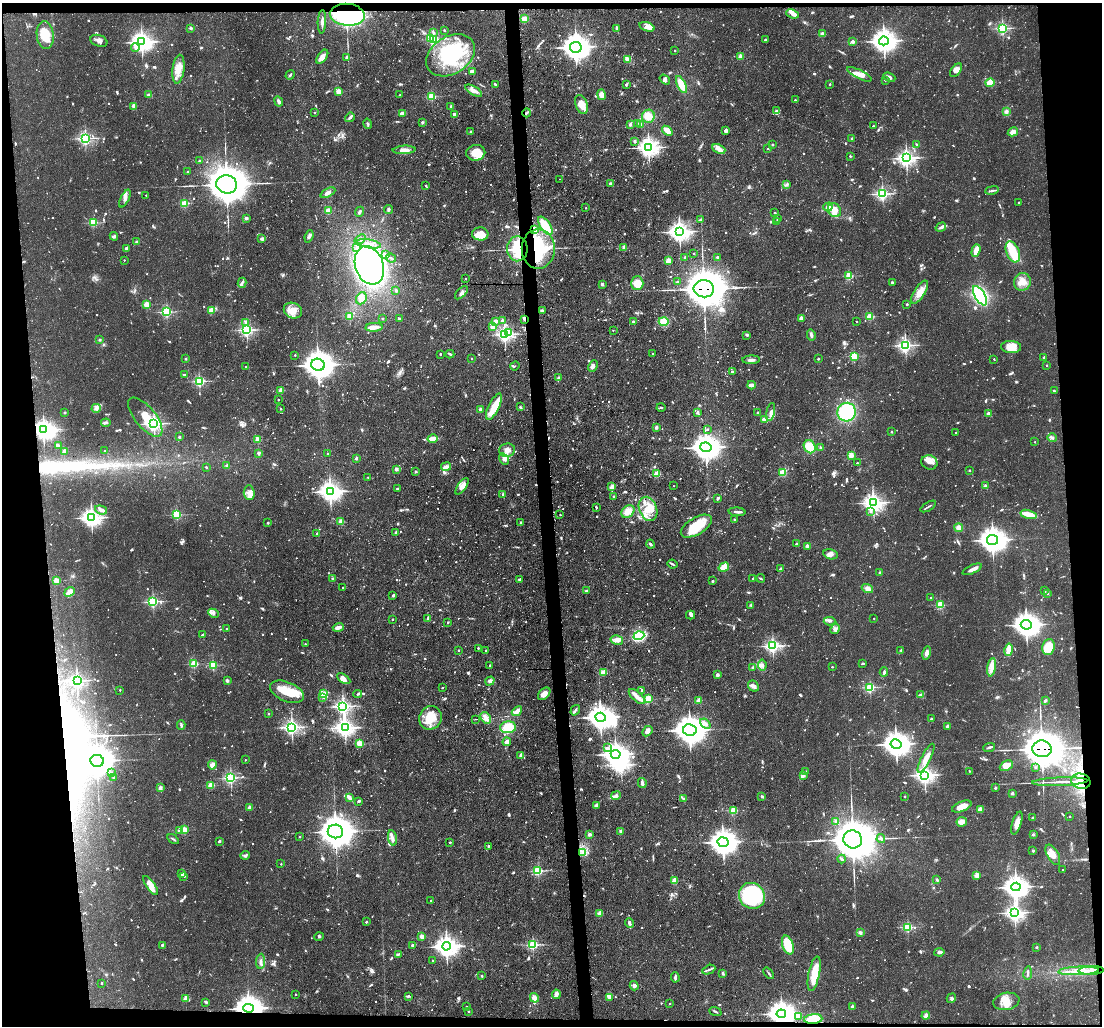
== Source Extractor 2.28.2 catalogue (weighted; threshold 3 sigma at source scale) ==
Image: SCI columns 1-4400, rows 156-4251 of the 4401 x 4372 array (HDU 1 of 3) = the unmasked area's bounding box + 8 px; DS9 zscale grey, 4 x 4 block average (1 PNG px = mean of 4 x 4 image px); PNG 1104 x 1028 px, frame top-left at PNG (2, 3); each listed source drawn as its Kron ellipse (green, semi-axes under 4 px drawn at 4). Shown black and unused: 10% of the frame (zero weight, under 3 of 4 exposures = <1% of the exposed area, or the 3 px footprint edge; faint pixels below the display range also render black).
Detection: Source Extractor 2.28.2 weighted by HDU 2 'WHT'. Background 0.0734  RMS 0.0054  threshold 0.0241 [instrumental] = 3 sigma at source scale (4.5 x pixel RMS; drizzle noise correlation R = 1.50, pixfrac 1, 0.05/0.05 arcsec/px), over >= 5 px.
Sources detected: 1591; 24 too faint to see at this stretch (4 x 4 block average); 15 inside a brighter object's white glare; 16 cosmic-ray / hot-pixel residue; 8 long thin detections or spike segments (spike, bleed or trail) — neither listed nor drawn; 26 coinciding with a brighter row at this scale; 98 inside a brighter listed object's ellipse — not listed separately; of the other 1404, all 500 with FLUX_AUTO >= 4.42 (the completeness limit of this list) listed and drawn (904 fainter detections not listed), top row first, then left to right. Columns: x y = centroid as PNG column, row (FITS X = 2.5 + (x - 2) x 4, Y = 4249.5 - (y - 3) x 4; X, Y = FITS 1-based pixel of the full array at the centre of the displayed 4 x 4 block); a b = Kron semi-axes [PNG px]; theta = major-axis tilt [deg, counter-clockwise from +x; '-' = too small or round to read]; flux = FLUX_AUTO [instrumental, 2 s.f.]
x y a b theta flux
793 14 6 3 -22 11
347 15 17 11 -5 780
524 19 4 3 - 25
322 22 11 3 88 13
647 27 8 3 -17 16
191 28 2 2 - 30
616 28 2 2 - 12
1002 28 2 2 - 650
444 30 2 2 - 9.9
433 32 4 2 - 4.7
822 34 2 2 - 58
45 35 14 8 -84 72
430 38 4 2 - 21
433 39 2 2 - 650
765 40 2 2 - 4.9
99 41 9 5 -20 17
884 41 5 4 - 2900
142 42 4 3 - 2000
853 42 2 2 - 40
576 47 6 5 - 3700
135 48 4 3 - 8.1
675 51 2 2 - 4.9
451 55 26 18 32 290
740 56 2 2 - 89
322 57 8 4 54 19
347 57 2 2 - 44
627 59 3 3 - 16
178 69 14 6 84 40
956 70 7 5 52 20
473 71 3 2 - 12
859 74 13 4 -26 28
290 75 5 2 - 5.8
889 77 6 3 -21 8.6
665 80 6 4 -35 9.9
885 80 2 2 - 9.2
990 83 4 3 - 57
495 84 3 2 - 6.1
626 84 3 2 - 5
830 84 2 2 - 10
681 85 9 4 -65 58
338 91 2 2 - 110
474 91 9 3 -29 24
149 95 3 2 - 15
400 95 2 2 - 6.6
601 95 5 3 - 32
432 96 2 2 - 230
795 100 2 2 - 9
279 101 5 2 - 11
581 104 10 6 -70 50
134 106 2 2 - 68
451 106 2 2 - 23
777 111 4 2 - 6.3
1006 111 3 3 - 11
315 113 2 2 - 7.2
402 113 4 2 - 21
527 113 4 2 - 5.3
454 114 2 2 - 31
648 116 6 6 - 35
350 117 5 3 - 7.8
422 122 2 2 - 23
637 123 2 2 - 4.5
368 124 5 2 - 5.4
630 124 4 3 - 5.7
640 125 4 2 - 7.7
873 126 2 2 - 8.2
667 131 6 3 -39 21
726 131 4 2 - 11
470 132 2 2 - 8
1013 132 5 4 - 22
85 138 2 2 - 860
852 138 2 2 - 18
635 141 3 2 - 5.3
772 145 2 2 - 18
917 145 4 3 - 6.2
649 147 4 3 - 1800
719 149 7 4 -23 16
767 149 2 2 - 4.7
404 150 11 4 3 25
476 153 9 7 11 58
850 156 2 2 - 10
906 158 3 3 - 1400
199 161 2 2 - 16
188 172 2 2 - 15
560 179 2 2 - 4.9
227 184 10 9 - 9600
610 184 3 3 - 9
426 185 2 2 - 6.4
786 185 4 2 - 4.7
992 190 7 2 9 7.2
328 193 8 3 27 14
882 194 2 2 - 810
146 195 2 2 - 6.2
125 199 9 4 65 18
1018 202 2 2 - 7.3
184 203 2 2 - 210
828 207 4 3 - 21
586 208 2 2 - 5.4
388 209 4 3 - 7.3
835 210 7 6 - 47
328 211 4 4 - 16
360 212 5 2 - 7.7
775 213 2 2 - 11
246 218 3 2 - 11
777 218 2 2 - 5.1
700 220 4 3 - 4.9
777 221 2 2 - 21
93 223 2 2 - 260
545 226 10 5 -55 78
941 227 5 2 - 11
534 230 2 2 - 170
679 232 4 3 - 2000
480 234 8 6 -5 38
114 236 4 2 - 8.2
309 236 6 3 71 8.7
262 239 2 2 - 13
360 239 6 3 38 9.3
137 242 2 2 - 37
369 244 12 3 -11 17
356 247 2 2 - 4.8
624 247 2 2 - 65
126 248 4 2 - 6.1
517 249 12 10 89 140
538 249 20 16 -90 270
976 251 6 3 72 41
1013 252 11 6 -68 91
694 253 2 2 - 5.2
385 254 4 2 - 5
685 257 2 2 - 21
717 257 2 2 - 13
391 258 5 2 - 5.9
124 260 2 2 - 4.5
668 261 2 2 - 110
369 265 20 14 -70 1200
849 276 2 2 - 240
466 279 2 2 - 5.1
677 282 2 2 - 22
892 282 3 3 - 4.8
1022 282 9 8 - 35
242 283 5 2 - 5.6
637 283 7 6 - 52
602 284 2 2 - 13
704 289 10 8 -6 10000
396 291 2 2 - 18
920 292 13 5 58 44
461 293 8 3 47 11
980 296 11 5 -59 310
361 298 6 5 - 29
907 304 2 2 - 8.9
146 305 2 2 - 130
211 310 2 2 - 130
293 311 9 7 -24 40
542 311 3 2 - 11
167 312 2 2 - 470
350 316 2 2 - 130
870 316 2 2 - 200
399 318 3 2 - 5.2
801 318 2 2 - 57
382 319 2 2 - 12
524 319 3 2 - 6.3
495 321 2 2 - 43
502 321 2 2 - 18
633 321 2 2 - 18
664 321 5 4 - 42
857 321 2 2 - 4.6
245 322 3 2 - 4.8
493 326 2 2 - 89
374 327 8 4 5 21
247 330 2 2 - 820
613 330 2 2 - 4.6
509 333 2 2 - 130
505 334 2 2 - 950
747 335 3 2 - 5.3
811 335 5 3 - 11
100 340 2 2 - 20
905 345 2 2 - 1000
1011 347 10 6 -3 50
440 354 2 2 - 11
450 354 4 2 - 4.7
653 354 2 2 - 6.8
295 355 2 2 - 6.1
854 356 2 2 - 280
1044 357 2 2 - 4.8
185 359 2 2 - 17
471 359 2 2 - 5.8
818 359 2 2 - 12
994 359 2 2 - 6.2
751 360 9 3 3 10
318 365 7 6 - 4400
1046 365 2 2 - 6.3
246 366 2 2 - 6
515 366 5 2 - 4.4
593 366 6 4 64 12
732 372 2 2 - 16
184 375 2 2 - 4.8
559 378 2 2 - 30
199 381 2 2 - 520
751 385 4 2 - 19
281 390 2 2 - 75
1054 391 2 2 - 6.1
278 400 2 2 - 6.8
494 407 14 5 64 67
520 407 4 2 - 5.1
661 407 4 2 - 4.5
96 408 4 3 - 9.1
280 409 2 2 - 7.9
480 409 2 2 - 43
697 412 2 2 - 6.8
771 412 9 4 79 21
847 412 9 9 - 230
65 413 2 2 - 18
758 413 2 2 - 15
988 413 2 2 - 42
145 417 24 10 -51 93
764 419 3 3 - 21
106 423 5 2 - 7.8
154 424 3 2 - 1100
656 427 3 2 - 8.1
708 429 2 2 - 6
44 430 3 3 - 1800
892 432 2 2 - 9.5
956 433 2 2 - 5.3
179 437 2 2 - 16
1052 438 5 3 - 7.3
258 439 2 2 - 75
433 439 5 3 - 42
1035 442 2 2 - 7
58 446 4 2 - 16
706 447 5 5 - 3800
810 447 7 5 -65 65
821 448 2 2 - 29
507 450 8 6 10 25
64 451 2 2 - 70
105 451 2 2 - 6.7
259 453 3 3 - 8.7
327 454 2 2 - 7.2
851 455 2 2 - 100
356 458 2 2 - 19
504 459 6 4 -56 14
929 462 8 7 - 20
857 463 2 2 - 5.3
227 466 2 2 - 36
446 466 5 3 - 11
206 467 2 2 - 11
396 469 2 2 - 45
969 470 2 2 - 10
416 471 2 2 - 20
783 473 3 3 - 40
657 474 2 2 - 160
368 477 2 2 - 4.5
462 486 10 4 54 21
674 486 2 2 - 6.4
985 486 3 3 - 5.2
612 487 3 2 - 28
397 489 2 2 - 13
330 491 4 3 - 2200
249 493 7 5 -84 18
503 494 2 2 - 10
613 496 2 2 - 5.1
718 498 4 2 - 13
873 503 3 3 - 1600
928 506 9 2 31 6.3
596 507 2 2 - 11
648 509 12 8 -68 58
101 510 6 4 -18 15
628 512 7 5 42 35
737 512 8 2 -4 9.1
871 512 2 2 - 6.4
1029 514 8 3 -14 69
177 515 2 2 - 350
560 515 2 2 - 4.6
91 518 3 3 - 1700
734 519 2 2 - 7.1
341 522 2 2 - 98
268 523 2 2 - 16
521 523 4 2 - 4.5
696 526 17 8 31 100
959 527 4 4 - 17
396 532 2 2 - 22
317 534 2 2 - 9.6
993 540 5 5 - 3500
650 544 4 2 - 9.1
797 544 3 2 - 6.4
807 546 2 2 - 39
830 554 7 5 -14 15
673 564 5 3 - 5.2
724 567 5 4 - 36
781 569 2 2 - 30
972 569 10 3 25 22
880 572 2 2 - 20
761 578 4 2 - 4.6
332 579 2 2 - 24
520 579 3 3 - 4.9
753 579 2 2 - 14
56 580 2 2 - 92
713 581 2 2 - 4.8
343 588 2 2 - 6.5
867 588 6 4 -20 18
586 591 2 2 - 21
1044 591 3 3 - 4.5
70 592 5 3 - 33
1047 593 3 2 - 5.4
393 596 2 2 - 22
931 598 2 2 - 5.2
153 602 2 2 - 620
751 605 3 2 - 4.9
940 605 2 2 - 230
213 613 5 3 - 11
690 615 4 3 - 7.9
874 618 2 2 - 4.6
392 619 2 2 - 9.8
428 619 3 2 - 6.1
829 621 6 2 1 6.6
448 623 2 2 - 7.4
1026 625 5 5 - 3200
338 627 5 2 - 21
227 629 2 2 - 5.5
835 629 5 4 - 11
202 635 4 2 - 5.7
639 636 5 4 - 170
617 640 6 4 -13 22
305 644 2 2 - 4.5
773 646 2 2 - 990
1048 647 8 6 76 81
478 648 2 2 - 9.4
459 650 2 2 - 6.3
485 650 2 2 - 8.4
901 650 2 2 - 12
1009 650 6 3 79 40
927 653 7 4 77 16
863 663 3 2 - 5.6
194 664 2 2 - 230
213 665 2 2 - 300
490 665 2 2 - 6.9
762 665 5 3 - 10
832 667 2 2 - 7.5
992 667 9 4 81 29
753 668 2 2 - 25
604 672 2 2 - 27
884 672 4 3 - 10
717 675 2 2 - 41
344 679 7 3 -31 20
227 680 4 3 - 4.9
77 681 2 2 - 1100
490 681 5 3 - 10
753 686 6 5 - 13
870 687 2 2 - 470
442 688 2 2 - 7.2
120 690 2 2 - 7
642 690 2 2 - 15
287 692 18 9 -23 85
324 694 3 3 - 20
358 694 4 2 - 4.7
544 694 7 5 47 21
921 695 4 2 - 16
323 697 3 2 - 6.8
637 697 10 4 -42 21
648 699 2 2 - 270
699 700 2 2 - 75
1045 700 3 2 - 8.5
343 706 2 2 - 1300
575 710 6 2 56 6.5
517 711 6 2 41 26
268 714 2 2 - 14
600 717 5 4 - 3800
430 718 12 11 - 70
486 718 6 4 -54 17
476 719 2 2 - 7.4
931 719 2 2 - 22
705 724 6 3 -40 15
181 725 5 3 - 5.5
948 726 3 2 - 16
292 727 3 2 - 1300
508 727 8 6 4 79
345 728 3 3 - 1700
690 730 7 6 - 4900
647 731 6 4 45 17
507 742 4 4 - 19
360 743 2 2 - 180
896 744 5 5 - 3400
989 747 6 2 20 6.7
607 748 4 2 - 6.3
1042 749 10 8 -8 10000
616 754 5 4 - 3300
521 755 2 2 - 55
926 758 16 4 62 35
245 760 2 2 - 4.9
97 761 7 6 - 5000
212 765 4 3 - 18
1006 766 7 4 25 47
1035 767 2 2 - 8.4
969 771 2 2 - 6.9
805 772 3 2 - 4.4
111 773 2 2 - 6.3
803 775 4 2 - 7.5
925 775 3 3 - 1600
114 777 2 2 - 7.3
231 778 2 2 - 680
1081 781 10 7 -11 73
1060 782 28 2 2 28
642 783 5 2 - 19
211 785 2 2 - 160
160 788 2 2 - 51
995 788 2 2 - 19
1012 793 2 2 - 34
616 796 5 2 - 26
762 796 3 2 - 4.7
905 796 2 2 - 11
349 797 4 3 - 17
683 799 3 3 - 4.7
359 801 3 2 - 6.4
596 806 3 2 - 14
962 807 10 5 22 35
250 808 2 2 - 64
980 809 2 2 - 87
734 810 2 2 - 220
1070 816 2 2 - 6.9
1033 818 2 2 - 37
836 821 2 2 - 34
962 822 5 5 - 22
1017 823 12 4 73 29
179 830 2 2 - 48
184 830 2 2 - 150
335 831 8 7 - 6800
621 831 3 2 - 12
590 834 4 3 - 7.3
1033 835 2 2 - 18
300 837 2 2 - 7.5
392 838 8 3 -80 13
173 839 6 2 -34 4.7
853 839 9 9 - 12000
881 839 4 3 - 7.3
219 841 2 2 - 8.3
450 842 2 2 - 9.7
723 842 5 5 - 3700
488 846 2 2 - 9.2
1033 851 2 2 - 4.9
583 852 3 2 - 4.8
245 855 5 3 - 6.3
1053 855 11 5 -61 32
842 859 4 2 - 7.7
281 864 2 2 - 5.8
1063 870 2 2 - 9.1
538 871 2 2 - 410
182 874 3 3 - 9.1
977 875 2 2 - 120
184 876 2 2 - 8.6
937 880 4 2 - 4.5
674 881 2 2 - 120
151 886 11 4 -55 35
1016 887 4 4 - 2800
752 896 13 12 - 360
431 901 2 2 - 5.4
600 913 2 2 - 92
1015 913 3 3 - 1600
366 922 2 2 - 13
629 923 5 3 - 10
908 927 2 2 - 420
860 932 4 3 - 7.5
319 936 5 2 - 4.9
421 936 2 2 - 67
162 945 2 2 - 5.5
533 945 2 2 - 470
788 945 10 5 -72 120
412 946 2 2 - 25
446 946 4 4 - 2600
1036 947 2 2 - 17
939 952 5 3 - 8.8
398 954 4 2 - 4.5
432 960 2 2 - 4.9
261 961 8 2 85 7.7
709 970 7 2 25 7.5
1091 970 12 2 2 60
1078 971 20 2 3 35
723 973 3 2 - 6
769 973 7 2 -51 5.1
1028 973 7 2 81 9.4
814 974 17 5 78 85
482 976 2 2 - 11
675 977 5 2 - 9.3
101 983 2 2 - 9.6
634 986 5 3 - 9.2
556 994 5 3 - 21
295 995 2 2 - 6.6
409 996 3 2 - 5.2
609 997 3 2 - 24
185 998 2 2 - 92
534 998 5 3 - 31
951 998 5 2 - 5.2
1006 1001 13 8 10 39
206 1002 3 2 - 6.6
670 1003 2 2 - 5
466 1006 2 2 - 4.6
852 1006 2 2 - 25
248 1008 5 4 - 3600
468 1011 2 2 - 10
715 1011 6 2 -23 5.2
781 1014 5 4 - 3600
798 1016 2 2 - 100
926 1016 4 3 - 14
813 1019 9 5 5 67
Overlapping masked pixels (flux is a lower limit): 13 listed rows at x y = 347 15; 534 230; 517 249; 538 249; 704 289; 524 319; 44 430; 1042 749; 1081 781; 1091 970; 248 1008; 781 1014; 813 1019
Diffuse or blended objects may show on this block-average render without a row.